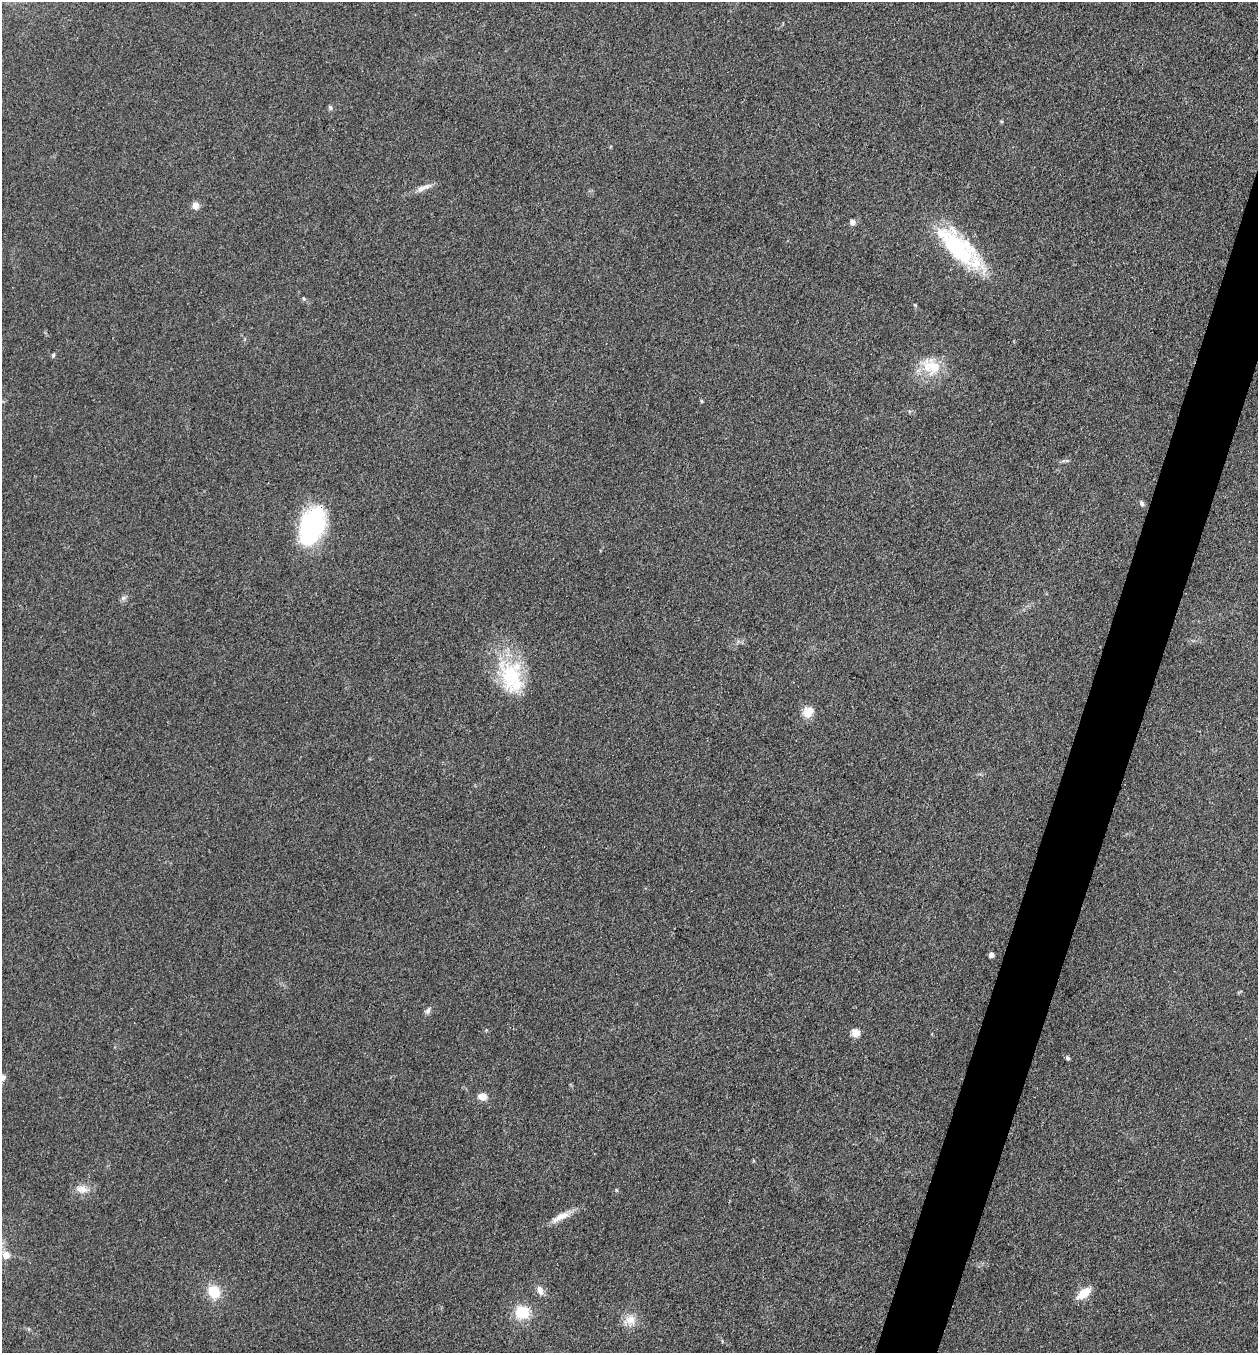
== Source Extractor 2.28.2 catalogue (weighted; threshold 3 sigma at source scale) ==
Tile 10 of 4 x 4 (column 2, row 3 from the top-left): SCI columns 1391-2646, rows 1353-2703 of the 5422 x 5408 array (HDU 1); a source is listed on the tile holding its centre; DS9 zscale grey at full resolution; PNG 1260 x 1355 px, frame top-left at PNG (2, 2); no overlay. Shown black and unused: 4% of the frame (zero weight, under 3 of 4 exposures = <1% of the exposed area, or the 3 px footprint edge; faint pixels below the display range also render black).
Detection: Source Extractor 2.28.2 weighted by HDU 2 'WHT'; one run over the whole footprint, this tile lists its part. Background 0.265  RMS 0.0092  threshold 0.0415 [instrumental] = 3 sigma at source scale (4.5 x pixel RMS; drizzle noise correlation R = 1.50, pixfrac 1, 0.05/0.05 arcsec/px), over >= 5 px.
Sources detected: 29; all 29 listed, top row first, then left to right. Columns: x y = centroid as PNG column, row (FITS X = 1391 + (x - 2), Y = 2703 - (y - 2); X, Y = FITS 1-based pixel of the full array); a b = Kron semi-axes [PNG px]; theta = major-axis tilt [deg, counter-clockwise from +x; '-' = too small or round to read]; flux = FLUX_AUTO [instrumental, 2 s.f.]
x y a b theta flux
330 108 7 4 -70 1.6
423 188 25 6 23 7
195 205 5 4 - 16
852 222 7 6 - 4.1
958 247 64 23 -44 92
304 299 5 5 - 1.4
915 305 4 4 - 0.89
53 355 5 4 - 1.4
931 365 25 20 0 26
701 401 5 3 - 1
1142 503 8 5 -66 2.5
312 526 35 21 72 130
123 598 7 5 46 2.3
511 676 44 28 -76 65
808 712 14 12 45 11
991 955 4 4 - 7.3
428 1011 10 6 56 2.8
855 1033 5 5 - 31
1068 1058 5 5 - 1.6
3 1078 8 6 64 3.6
482 1096 6 6 - 13
82 1189 18 9 -2 8.5
561 1216 27 8 26 11
6 1255 6 5 - 13
540 1290 12 7 -72 5.8
214 1292 14 12 -57 21
1084 1293 13 7 38 20
522 1312 15 15 - 26
630 1320 17 13 22 11
Overlapping masked pixels (flux is a lower limit): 1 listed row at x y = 312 526
Isophote crosses this tile's border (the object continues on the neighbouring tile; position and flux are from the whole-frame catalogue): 1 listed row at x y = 3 1078